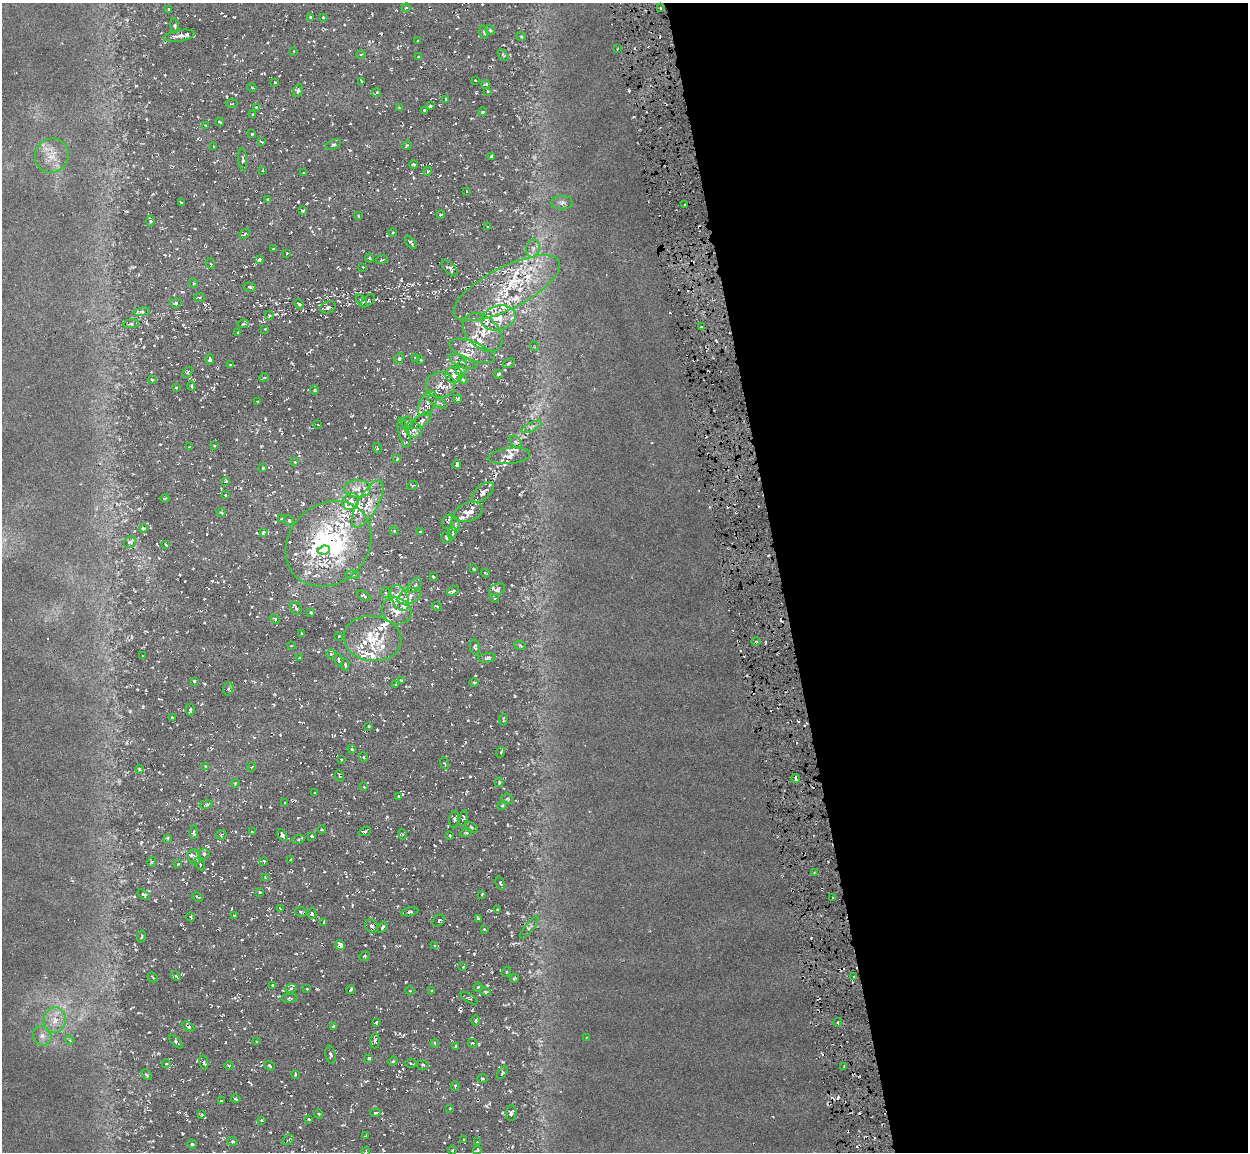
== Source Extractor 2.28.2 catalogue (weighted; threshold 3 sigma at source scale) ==
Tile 8 of 4 x 4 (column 4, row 2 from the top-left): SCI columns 3738-4983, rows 2379-3528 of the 4983 x 4712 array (HDU 1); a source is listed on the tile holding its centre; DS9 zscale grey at full resolution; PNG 1250 x 1154 px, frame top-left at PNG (2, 3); each listed source drawn as its Kron ellipse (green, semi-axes under 4 px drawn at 4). Shown black and unused: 38% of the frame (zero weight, under 3 of 6 exposures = <1% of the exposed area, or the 3 px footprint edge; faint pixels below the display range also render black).
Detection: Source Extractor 2.28.2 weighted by HDU 2 'WHT'; one run over the whole footprint, this tile lists its part. Background 0.0169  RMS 0.0048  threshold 0.0195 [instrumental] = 3 sigma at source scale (4.09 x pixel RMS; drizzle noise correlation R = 1.36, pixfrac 0.8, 0.0396/0.0396 arcsec/px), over >= 5 px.
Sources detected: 395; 2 too faint to see at this stretch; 22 cosmic-ray / hot-pixel residue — neither listed nor drawn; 52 inside a brighter listed object's ellipse — not listed separately; the other 319 listed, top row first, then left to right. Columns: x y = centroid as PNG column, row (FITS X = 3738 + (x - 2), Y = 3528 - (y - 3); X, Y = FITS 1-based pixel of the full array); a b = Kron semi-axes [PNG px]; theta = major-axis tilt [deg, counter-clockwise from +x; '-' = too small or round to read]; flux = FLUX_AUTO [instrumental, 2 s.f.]
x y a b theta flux
406 8 4 3 - 0.43
660 8 3 2 - 0.37
169 10 4 3 - 0.48
310 17 3 3 - 0.41
323 17 3 2 - 0.37
174 26 7 4 -82 0.81
490 30 5 4 - 0.54
484 32 7 3 -77 0.51
180 36 16 5 10 2.5
521 36 4 3 - 0.38
418 41 3 2 - 0.31
617 49 3 2 - 0.68
294 51 4 2 - 0.32
361 54 5 3 - 0.42
503 55 6 3 -53 0.51
418 57 2 2 - 0.34
475 80 3 2 - 0.3
362 81 4 2 - 0.41
275 82 3 2 - 0.29
485 84 4 2 - 0.46
252 88 4 3 - 0.41
298 90 7 4 65 0.93
488 91 4 2 - 0.29
377 92 5 3 - 0.42
446 99 3 3 - 0.49
232 104 6 2 4 0.38
430 106 3 3 - 0.66
256 107 2 2 - 0.32
399 108 4 3 - 0.42
424 110 4 3 - 0.34
482 112 4 3 - 0.62
253 114 4 2 - 0.42
220 122 4 2 - 0.43
206 125 3 2 - 0.35
252 134 3 2 - 0.37
262 142 3 2 - 0.38
334 144 8 4 26 0.92
407 145 5 3 - 0.49
214 146 4 2 - 0.37
52 156 17 16 - 7.2
491 157 4 3 - 0.69
243 159 11 4 -84 1.1
414 164 4 3 - 0.68
262 171 3 2 - 0.32
428 171 4 4 - 0.58
304 173 3 2 - 0.37
466 191 3 2 - 0.25
268 199 3 2 - 0.37
562 202 10 7 1 1.9
182 203 4 2 - 0.5
684 204 3 2 - 0.84
302 211 3 3 - 0.53
441 214 4 2 - 0.4
358 216 3 2 - 0.31
151 221 6 4 -89 0.55
488 227 4 2 - 0.31
393 232 4 3 - 0.36
245 234 6 2 45 0.42
411 243 7 3 -49 0.84
533 248 9 6 78 2
273 249 4 2 - 0.35
287 253 3 2 - 0.35
370 258 4 3 - 0.52
259 259 4 3 - 0.69
382 260 6 3 17 0.47
211 264 5 3 - 0.47
363 267 2 2 - 0.28
450 268 10 5 -43 1.1
193 283 4 3 - 0.36
250 287 6 4 -15 0.7
507 288 59 21 27 35
199 297 5 3 - 0.55
362 301 7 3 -54 0.75
368 301 8 5 39 0.91
176 303 6 5 - 0.65
299 304 5 3 - 0.59
328 307 8 5 22 1.4
142 312 8 4 8 0.7
269 315 4 3 - 0.44
499 318 17 12 15 8.4
131 324 8 4 8 0.74
243 324 5 4 - 0.64
701 327 4 2 - 1
265 329 2 2 - 0.27
483 332 23 15 -43 10
238 333 2 2 - 0.44
534 346 5 3 - 0.34
472 351 24 9 -20 5.8
415 357 3 2 - 0.44
399 358 6 4 68 0.75
210 359 5 3 - 0.91
421 360 3 2 - 0.25
462 362 15 5 -22 2.5
509 363 6 3 35 0.53
230 365 3 3 - 0.34
461 368 8 5 74 1.5
187 372 6 4 47 0.67
499 374 4 3 - 0.59
454 375 8 8 - 2.8
264 378 4 3 - 0.36
152 380 4 3 - 0.38
463 380 5 4 - 0.82
440 385 14 13 - 5
192 386 5 3 - 0.57
176 388 3 2 - 0.32
314 390 5 3 - 0.43
458 399 4 3 - 0.67
258 401 4 2 - 0.43
437 402 10 4 -27 1.2
427 403 14 7 60 3.2
421 421 12 5 37 2.2
407 423 6 5 - 1.2
318 425 3 2 - 0.28
532 427 11 4 25 1.6
413 430 9 7 -35 2.2
404 433 15 5 -76 2.2
516 442 7 4 -45 0.96
214 446 3 2 - 0.5
190 447 4 2 - 0.36
377 448 5 3 - 0.45
509 456 21 8 7 3.4
397 459 4 2 - 0.4
295 462 3 3 - 0.34
457 464 4 3 - 0.96
263 468 3 3 - 0.46
226 481 4 3 - 0.4
413 485 5 3 - 0.51
358 489 13 8 1 4.2
483 492 13 7 42 2.1
225 495 3 2 - 0.38
165 498 4 2 - 0.35
351 501 9 8 - 2.9
368 504 26 10 60 9.2
221 512 4 4 - 0.54
468 512 15 9 20 3.9
282 518 4 3 - 0.42
289 520 6 4 -62 0.61
448 522 7 5 74 1
456 524 7 4 -82 0.75
143 528 4 3 - 0.54
394 531 4 4 - 0.46
420 532 3 2 - 0.45
263 533 4 3 - 0.48
452 533 6 3 81 0.64
447 537 5 5 - 0.8
130 542 7 5 40 1.1
329 544 46 39 45 96
166 545 4 2 - 0.38
324 550 6 4 8 670
474 569 3 3 - 0.39
485 573 4 2 - 0.41
352 575 7 3 -4 0.64
433 576 3 2 - 0.39
415 585 8 5 50 1.4
497 589 8 5 25 1.1
453 591 7 3 32 0.79
386 593 5 3 - 0.53
364 596 7 4 -28 0.87
409 596 13 7 23 2.5
400 598 13 8 -67 3.4
495 598 4 3 - 0.39
437 606 5 3 - 0.47
296 609 7 5 -54 0.85
397 611 15 13 -23 5.4
311 612 4 2 - 0.37
275 619 5 4 - 0.56
301 634 3 2 - 0.41
339 636 3 2 - 0.32
373 639 29 22 -8 17
756 641 5 3 - 0.48
520 645 6 3 -21 0.59
291 646 4 2 - 0.27
475 647 8 5 -78 0.83
331 654 5 4 - 0.59
143 656 3 2 - 0.3
300 658 3 2 - 0.44
487 658 9 4 10 1.1
339 660 7 3 -77 0.63
345 665 5 3 - 0.59
401 680 3 2 - 0.35
194 681 4 4 - 0.55
474 682 5 3 - 0.47
396 685 3 3 - 0.46
228 689 7 5 75 0.9
190 709 6 4 89 0.77
172 717 3 2 - 0.33
503 720 6 2 -87 0.43
369 726 3 2 - 0.46
352 749 4 3 - 0.54
501 752 5 3 - 0.41
363 757 5 3 - 0.44
341 759 3 2 - 0.34
445 763 6 2 -68 0.38
206 766 4 3 - 0.46
252 767 4 3 - 0.43
139 769 4 3 - 0.46
340 776 6 3 -67 0.49
796 779 4 3 - 1.1
499 782 4 4 - 0.54
235 783 4 4 - 0.46
364 787 3 3 - 0.32
315 793 3 2 - 0.25
398 796 3 2 - 0.34
507 799 6 5 - 0.69
285 803 2 2 - 0.36
206 804 6 3 10 0.6
502 805 5 3 - 0.5
463 818 8 4 78 0.83
454 820 9 5 85 1.2
471 827 7 4 -36 0.79
322 830 4 3 - 0.39
365 831 6 3 23 0.67
194 832 7 4 89 0.76
252 832 3 2 - 0.44
466 833 6 3 17 0.59
402 834 5 3 - 0.43
221 835 5 5 - 0.7
282 835 6 4 -63 1.2
312 836 4 3 - 0.52
450 836 4 3 - 0.52
167 838 4 3 - 0.42
298 840 6 3 19 0.68
204 854 5 5 - 0.91
195 857 8 6 -74 1.4
291 860 3 2 - 0.49
264 861 3 2 - 0.35
152 862 5 3 - 0.56
178 864 3 3 - 0.3
200 864 7 3 -58 0.61
814 872 3 3 - 0.55
265 878 3 2 - 0.38
500 883 7 4 -69 0.63
260 892 4 3 - 0.37
144 894 7 4 -32 0.61
482 894 4 4 - 0.57
197 897 5 2 - 0.44
833 898 3 2 - 1.1
280 909 3 2 - 0.34
498 910 3 2 - 0.52
301 912 6 5 - 0.79
410 912 9 4 12 0.74
312 914 5 4 - 0.8
234 915 4 2 - 0.36
191 917 4 3 - 0.36
478 919 4 3 - 0.57
439 920 7 5 41 0.89
324 922 4 3 - 0.51
372 926 7 6 - 1.2
382 927 6 3 53 0.85
529 927 14 3 51 1.2
484 929 3 3 - 0.4
142 937 6 3 79 0.47
340 945 5 3 - 1.3
434 945 3 2 - 0.45
364 956 6 4 23 0.61
463 967 4 3 - 0.35
506 972 5 3 - 0.39
176 976 5 4 - 0.54
854 976 3 2 - 0.42
153 977 6 2 -46 0.36
514 978 4 3 - 0.55
273 985 3 3 - 0.49
478 987 4 3 - 0.35
291 988 6 3 19 0.62
307 989 3 3 - 0.35
351 990 4 2 - 0.62
432 990 4 2 - 0.34
410 991 4 3 - 0.33
485 992 5 4 - 0.55
290 998 8 4 1 0.71
469 998 9 2 -31 0.53
55 1020 13 11 78 5.2
476 1020 5 2 - 0.49
376 1022 3 2 - 0.46
838 1022 4 3 - 0.52
333 1026 4 3 - 0.43
188 1027 6 4 -32 0.82
42 1036 10 9 - 2.7
587 1037 3 2 - 0.33
70 1040 5 4 - 0.55
375 1041 7 4 87 0.98
176 1042 9 4 -46 0.87
257 1042 4 2 - 0.36
435 1043 4 4 - 0.45
473 1043 5 4 - 0.49
456 1046 4 3 - 0.48
330 1055 9 5 -77 1.2
369 1058 3 3 - 0.55
393 1061 5 4 - 0.51
204 1063 7 3 -77 0.9
166 1064 4 3 - 0.36
411 1064 5 3 - 0.53
423 1065 6 4 -14 0.71
229 1066 4 3 - 0.46
269 1066 5 3 - 0.55
844 1066 3 2 - 0.37
502 1072 7 4 60 0.68
295 1074 4 3 - 0.49
146 1075 6 3 -47 0.59
482 1078 5 3 - 0.48
455 1086 5 3 - 0.48
236 1099 5 3 - 0.49
221 1101 3 2 - 0.36
450 1108 3 2 - 0.31
376 1113 5 4 - 0.61
511 1113 7 5 86 1
319 1114 4 3 - 0.36
202 1115 3 3 - 0.48
309 1119 3 3 - 0.39
261 1120 3 3 - 0.42
365 1136 4 3 - 0.36
464 1139 4 2 - 0.33
288 1140 6 2 30 0.43
233 1141 5 4 - 0.64
477 1142 2 2 - 0.29
192 1144 4 4 - 0.62
452 1150 4 4 - 0.56
477 1150 4 3 - 0.62
366 1151 4 3 - 0.47
Overlapping masked pixels (flux is a lower limit): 5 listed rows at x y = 507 288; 421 421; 329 544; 373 639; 188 1027
Unlisted compact peaks at least as high as the median listed source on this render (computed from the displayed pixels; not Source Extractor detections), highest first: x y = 474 954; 265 419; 515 696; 234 17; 460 1011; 406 982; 143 707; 348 813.